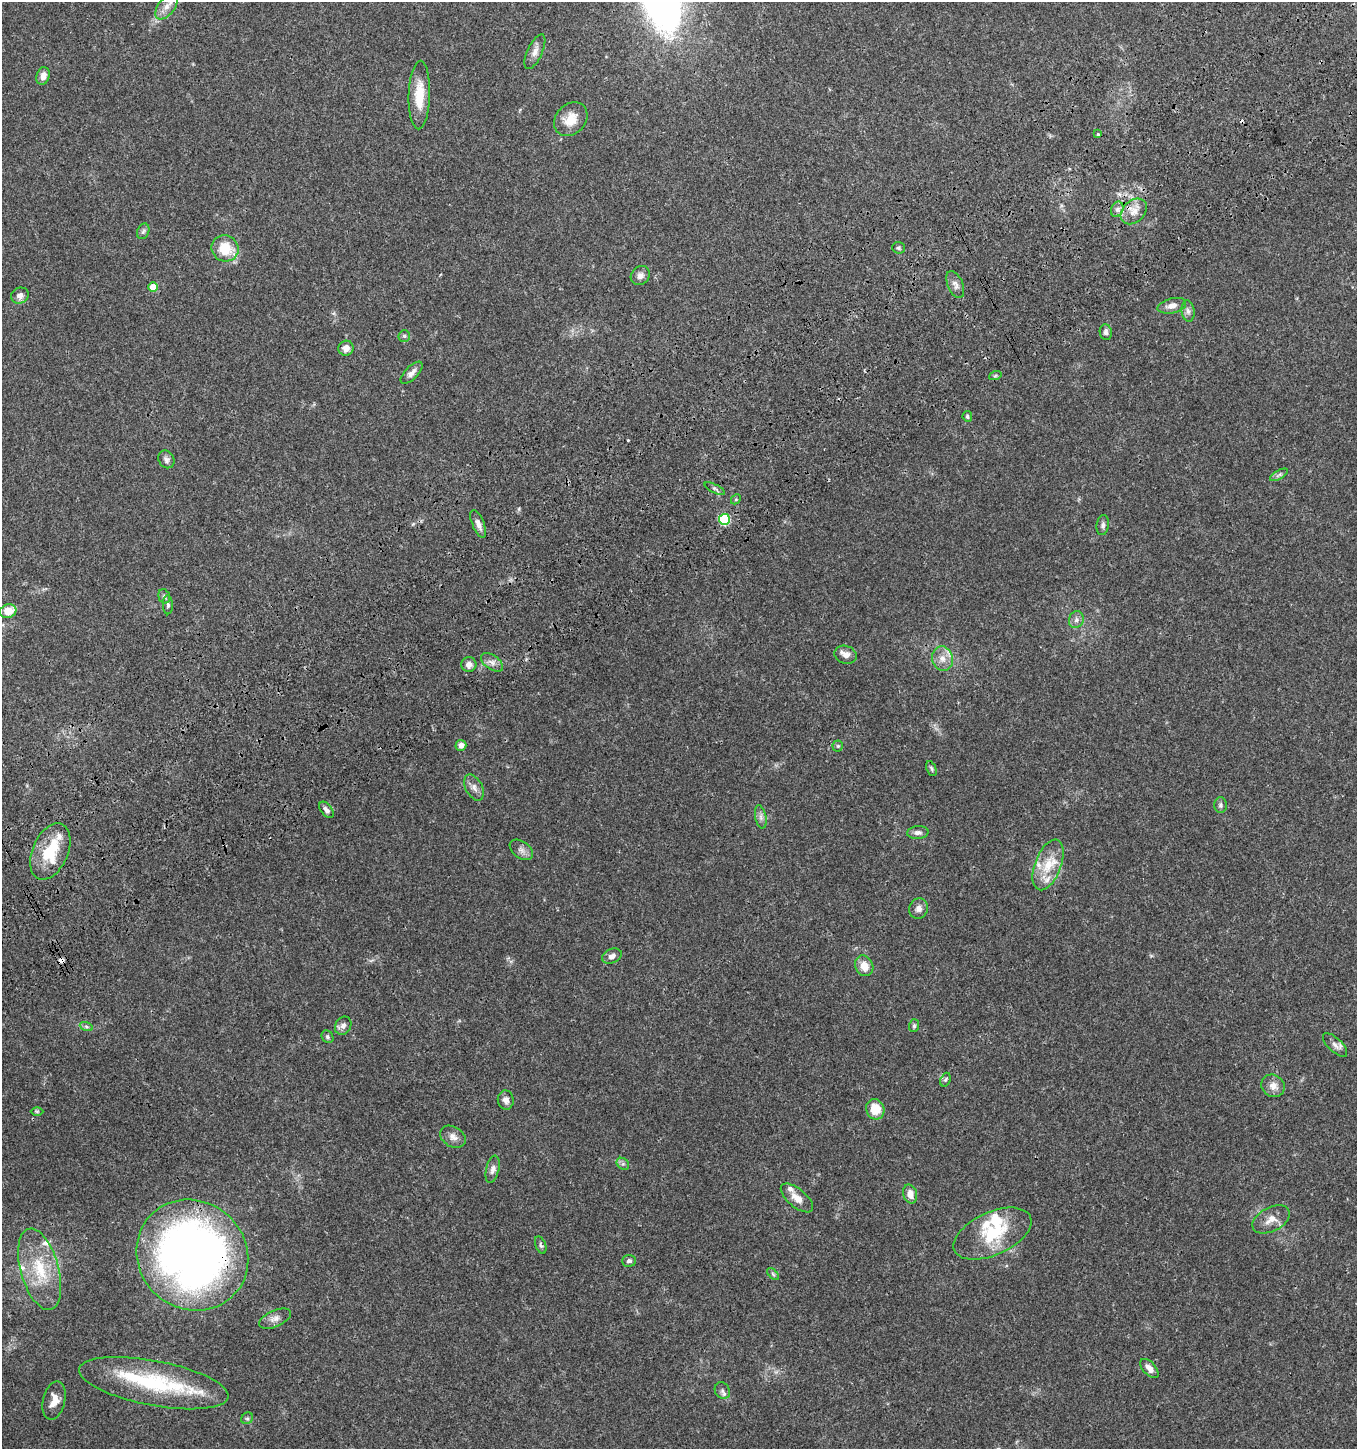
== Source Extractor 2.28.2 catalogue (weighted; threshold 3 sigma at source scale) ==
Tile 10 of 4 x 4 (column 2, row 3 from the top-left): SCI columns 1533-2887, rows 1557-3003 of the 5835 x 6003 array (HDU 1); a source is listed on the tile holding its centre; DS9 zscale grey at full resolution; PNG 1359 x 1451 px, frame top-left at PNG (2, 2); each listed source drawn as its Kron ellipse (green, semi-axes under 4 px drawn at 4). Shown black and unused: <1% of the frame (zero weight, under 3 of 4 exposures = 6% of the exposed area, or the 3 px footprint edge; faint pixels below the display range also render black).
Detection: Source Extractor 2.28.2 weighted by HDU 2 'WHT'; one run over the whole footprint, this tile lists its part. Background 0.0364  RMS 0.0035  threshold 0.0156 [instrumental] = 3 sigma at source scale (4.5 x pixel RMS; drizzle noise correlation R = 1.50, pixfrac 1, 0.0396/0.0396 arcsec/px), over >= 5 px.
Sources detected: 94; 2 cosmic-ray / hot-pixel residue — neither listed nor drawn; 12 inside a brighter listed object's ellipse — not listed separately; the other 80 listed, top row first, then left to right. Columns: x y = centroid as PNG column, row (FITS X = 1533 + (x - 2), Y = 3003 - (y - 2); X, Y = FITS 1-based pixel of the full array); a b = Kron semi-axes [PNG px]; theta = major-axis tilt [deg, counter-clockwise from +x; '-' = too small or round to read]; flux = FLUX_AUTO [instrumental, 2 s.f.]
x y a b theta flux
166 7 15 8 52 3.1
535 52 19 7 65 2.4
43 76 9 6 71 2.2
419 95 34 10 88 8.5
571 119 18 15 47 5.6
1098 134 3 3 - 0.61
1117 209 8 6 69 1.2
1134 211 15 11 43 3.6
143 231 8 6 68 0.79
225 248 14 13 - 9.7
899 248 6 5 - 0.63
640 276 10 8 45 1.7
955 284 14 7 -68 1.7
153 287 5 5 - 6.8
20 296 9 8 - 1.6
1172 306 14 7 13 2.3
1188 311 10 6 -82 1.4
1106 332 8 6 -80 1.2
404 336 6 6 - 0.69
346 348 8 7 - 2.4
411 373 14 6 45 1.9
995 376 6 4 19 0.53
967 416 5 4 - 0.65
166 459 9 7 -58 1.2
1279 475 10 4 29 0.73
715 489 11 3 -26 0.73
736 499 5 4 - 0.43
724 519 5 5 - 26
478 524 15 6 -67 2
1103 525 10 6 82 1
164 596 7 5 -73 0.82
168 605 9 5 -89 0.85
8 611 8 6 21 5.6
1076 620 8 7 - 1.2
845 655 11 9 -17 2.1
942 659 12 10 -75 3.1
492 662 12 7 -34 1.8
469 664 7 7 - 2.1
461 745 5 5 - 2.2
838 746 5 5 - 0.49
931 769 8 4 -67 0.58
474 788 14 8 -63 2.1
1220 805 8 6 88 0.86
326 810 9 5 -52 1.3
761 817 12 5 -79 1.3
918 833 11 6 4 1.3
521 850 13 8 -37 1.7
50 851 29 17 66 15
1048 865 26 13 69 8.7
919 909 10 9 - 1.9
612 956 10 7 23 1.6
864 966 10 9 - 3.9
86 1026 7 4 -20 0.68
343 1026 9 7 58 1.5
914 1026 6 5 - 0.62
327 1037 7 5 -55 0.71
1335 1045 15 7 -44 1.8
945 1080 7 5 69 0.74
1273 1086 12 10 -34 2.8
506 1100 9 8 - 1.6
875 1109 10 9 - 6.5
37 1111 6 4 -1 0.46
453 1137 14 10 -30 2.2
623 1164 7 5 -43 0.83
493 1169 14 6 76 1.7
910 1194 9 7 -75 2.7
797 1198 19 9 -40 3.5
1271 1219 20 12 27 3.8
992 1234 42 21 24 18
541 1245 9 5 -67 0.83
192 1255 58 53 -42 240
629 1261 7 6 - 0.93
40 1269 42 19 -74 17
773 1274 7 4 -46 0.59
275 1319 17 8 24 2.3
1149 1368 11 6 -48 2.2
154 1383 76 22 -11 33
722 1391 9 7 -58 1.2
54 1400 19 11 77 3.9
247 1418 6 5 - 0.66
Overlapping masked pixels (flux is a lower limit): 3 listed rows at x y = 1134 211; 724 519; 192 1255
Isophote crosses this tile's border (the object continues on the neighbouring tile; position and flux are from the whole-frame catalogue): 1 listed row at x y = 166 7